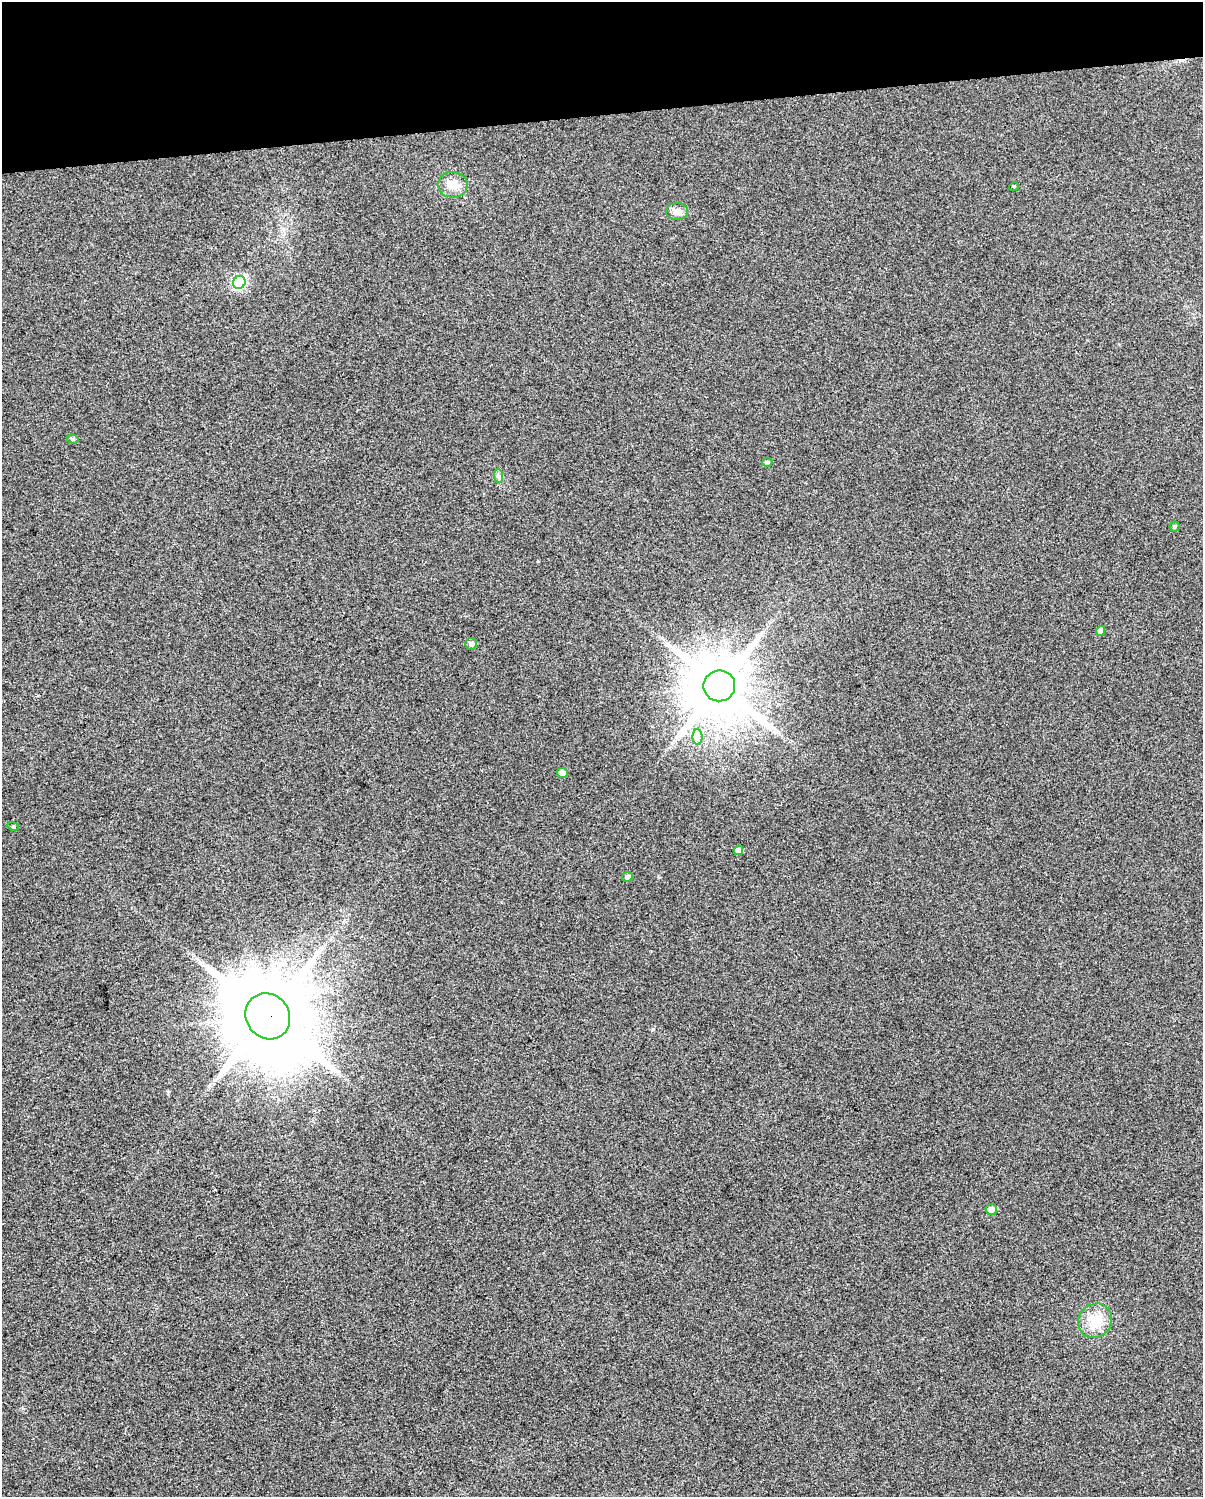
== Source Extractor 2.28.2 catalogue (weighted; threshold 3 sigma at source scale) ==
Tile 3 of 4 x 3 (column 3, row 1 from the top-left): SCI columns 2403-3603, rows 3011-4505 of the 4804 x 4570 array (HDU 1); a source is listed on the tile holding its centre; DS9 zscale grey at full resolution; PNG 1205 x 1499 px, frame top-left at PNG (2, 2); each listed source drawn as its Kron ellipse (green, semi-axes under 4 px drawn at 4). Shown black and unused: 8% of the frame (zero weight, under 3 of 5 exposures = <1% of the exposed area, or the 3 px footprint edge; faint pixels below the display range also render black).
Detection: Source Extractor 2.28.2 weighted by HDU 2 'WHT'; one run over the whole footprint, this tile lists its part. Background 0.0255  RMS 0.035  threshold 0.156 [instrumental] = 3 sigma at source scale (4.5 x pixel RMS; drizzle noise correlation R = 1.50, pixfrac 1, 0.0396/0.0396 arcsec/px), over >= 5 px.
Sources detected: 19; all 19 listed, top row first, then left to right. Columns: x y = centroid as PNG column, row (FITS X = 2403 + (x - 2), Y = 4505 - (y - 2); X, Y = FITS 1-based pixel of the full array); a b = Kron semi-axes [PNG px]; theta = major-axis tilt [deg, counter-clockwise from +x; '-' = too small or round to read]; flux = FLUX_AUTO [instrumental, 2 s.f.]
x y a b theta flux
453 185 15 13 -6 44
1014 186 5 3 - 3
677 211 11 8 1 20
239 282 6 6 - 480
73 439 6 4 -15 6
767 462 5 4 - 9.3
498 476 7 4 -88 7.6
1175 527 5 5 - 5.4
1101 631 5 4 - 26
471 644 6 6 - 13
719 686 16 15 - 26000
698 737 8 5 -89 12
562 773 5 5 - 22
13 826 6 3 -17 3.8
738 850 5 4 - 19
627 877 5 5 - 13
268 1016 24 21 -53 45000
991 1209 5 5 - 23
1095 1321 18 16 49 90
Overlapping masked pixels (flux is a lower limit): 1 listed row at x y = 268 1016